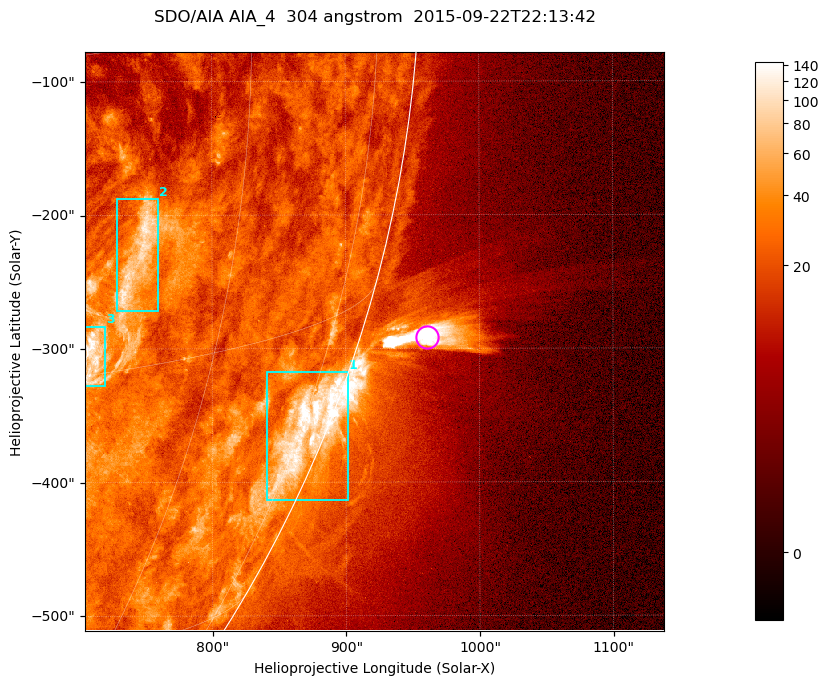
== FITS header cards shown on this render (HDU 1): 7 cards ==
TELESCOP= 'SDO/AIA '           / For AIA: SDO/AIA
INSTRUME= 'AIA_4   '           / For AIA: AIA_ATA1, AIA_ATA2, AIA_ATA3 or AIA_AT
WAVELNTH=                  304 / [angstrom] Wavelength
WAVEUNIT= 'angstrom'           / Wavelength unit: angstrom
DATE-OBS= '2015-09-22T22:13:42.123' / [ISO] Date when observation started; ISO 8
CTYPE1  = 'HPLN-TAN'           / CTYPE1; Typically HPLN
CTYPE2  = 'HPLT-TAN'           / CTYPE2; Typically HPLT

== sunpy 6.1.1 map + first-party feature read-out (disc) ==
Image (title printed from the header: SDO/AIA AIA_4  304 angstrom  2015-09-22T22:13:42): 722 x 722 px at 0.6 arcsec/px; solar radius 956 arcsec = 1593 px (partial field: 2.9% of the solar disc is inside the frame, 45% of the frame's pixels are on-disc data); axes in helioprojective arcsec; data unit not stated in the header (colour bar unlabelled)
Orientation: roll -0.132 deg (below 1 deg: not rotated)
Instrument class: DISC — disc imager (sunpy class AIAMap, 304 A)
Bright regions (active regions / flare kernels): reference = the on-disc median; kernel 7 px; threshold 5 sigma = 46.9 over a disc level ~23.1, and >= 1.15x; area >= 521 px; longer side >= 9 px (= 5.4 arcsec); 3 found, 3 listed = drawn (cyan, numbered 1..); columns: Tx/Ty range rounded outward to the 2 arcsec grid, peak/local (2 s.f.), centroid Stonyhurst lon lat
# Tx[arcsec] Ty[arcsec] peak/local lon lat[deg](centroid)
1 840..902 -414..-316 7.4 +77 -21
2 728..760 -272..-188 4.9 +52 -10
3 704..720 -328..-282 6 +50 -14
Off-limb structures (1.02-1.3 R_sun): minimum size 260 px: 10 found; the strongest spans PA ~250..255 deg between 1.02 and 1.11 R_sun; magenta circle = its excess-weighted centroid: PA ~255 deg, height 1.05 R_sun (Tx ~962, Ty ~-292 arcsec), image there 24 x the reference